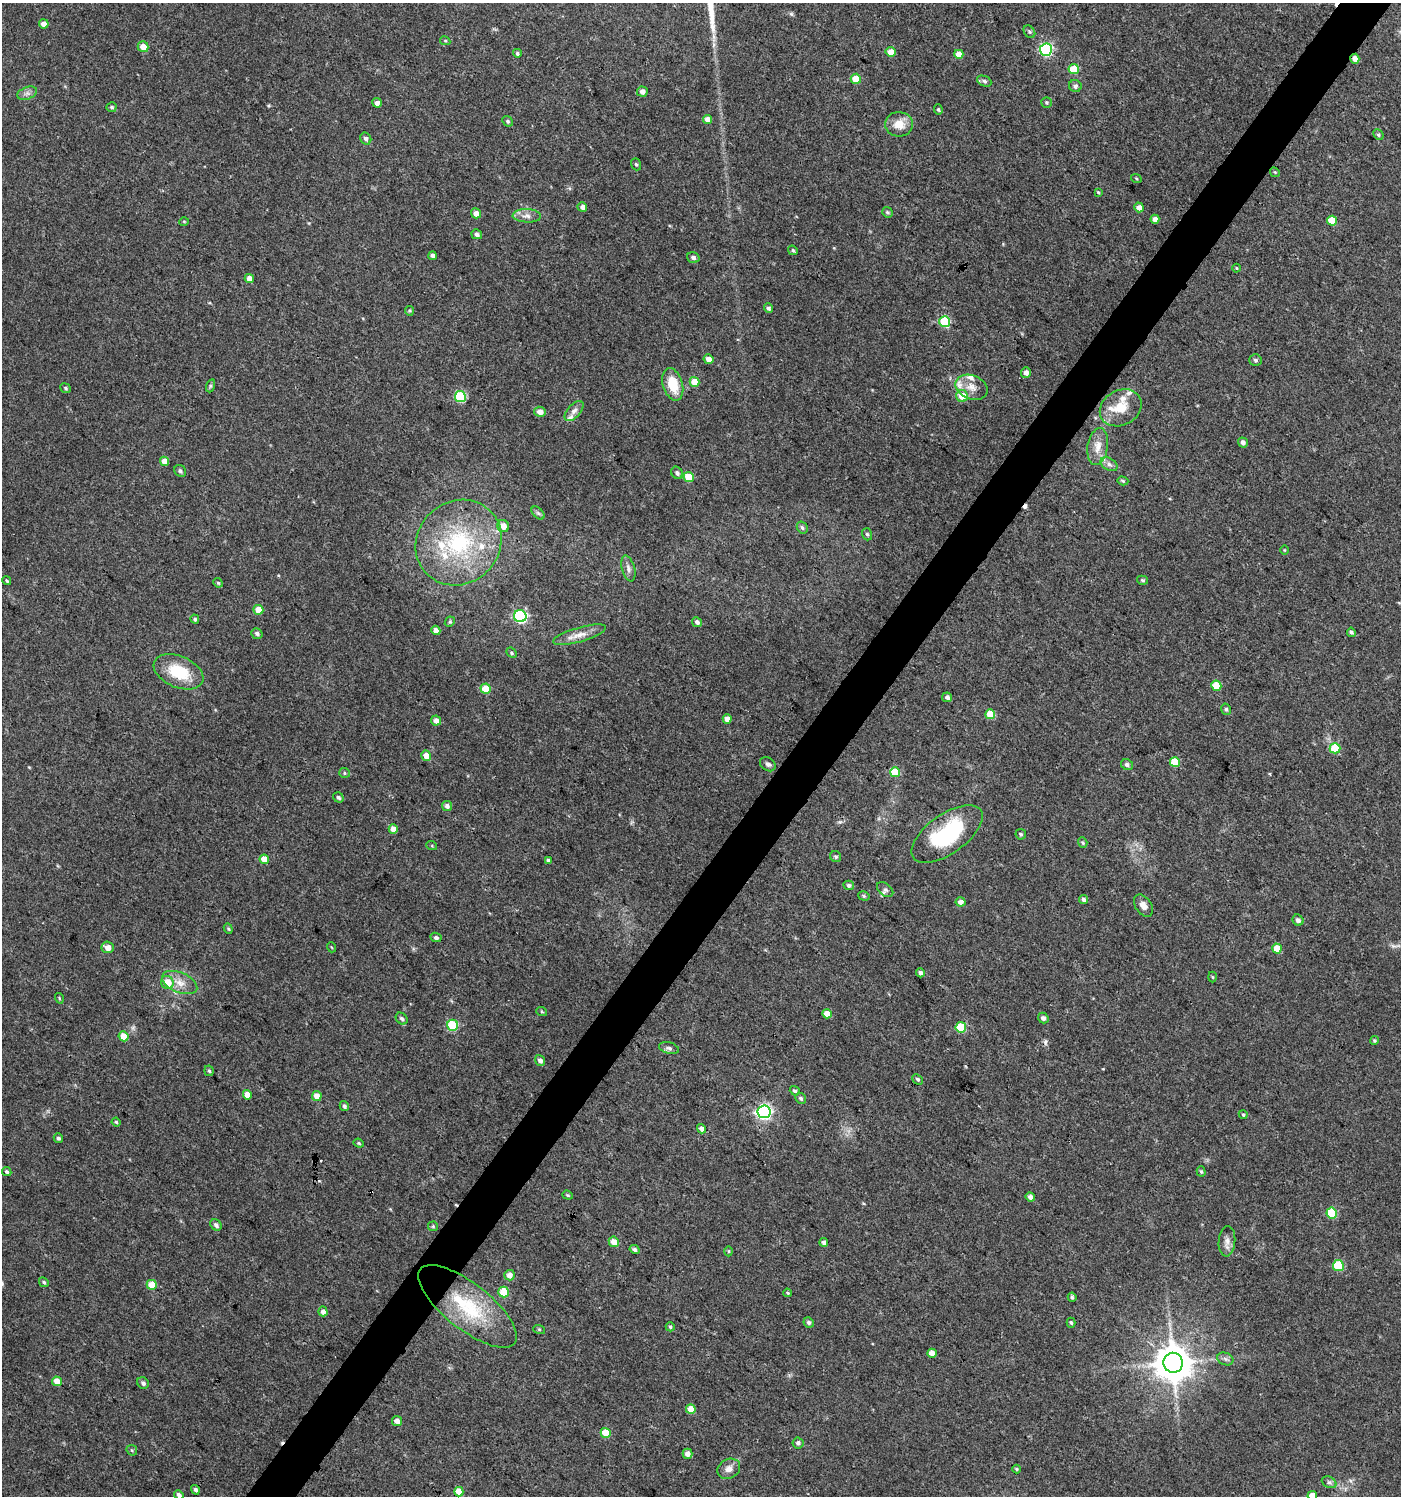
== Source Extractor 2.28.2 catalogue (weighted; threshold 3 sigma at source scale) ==
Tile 10 of 4 x 4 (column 2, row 3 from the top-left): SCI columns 1643-3041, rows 1496-2989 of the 6017 x 5984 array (HDU 1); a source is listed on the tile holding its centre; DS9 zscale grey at full resolution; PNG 1403 x 1498 px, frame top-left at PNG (2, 3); each listed source drawn as its Kron ellipse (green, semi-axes under 4 px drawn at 4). Shown black and unused: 4% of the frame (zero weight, under 3 of 4 exposures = <1% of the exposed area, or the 3 px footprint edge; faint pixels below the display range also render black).
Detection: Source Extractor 2.28.2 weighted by HDU 2 'WHT'; one run over the whole footprint, this tile lists its part. Background 0.0233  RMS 0.004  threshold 0.0179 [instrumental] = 3 sigma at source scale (4.5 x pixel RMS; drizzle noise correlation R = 1.50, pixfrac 1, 0.0396/0.0396 arcsec/px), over >= 5 px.
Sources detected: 210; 1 too faint to see at this stretch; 6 cosmic-ray / hot-pixel residue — neither listed nor drawn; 9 inside a brighter listed object's ellipse — not listed separately; the other 194 listed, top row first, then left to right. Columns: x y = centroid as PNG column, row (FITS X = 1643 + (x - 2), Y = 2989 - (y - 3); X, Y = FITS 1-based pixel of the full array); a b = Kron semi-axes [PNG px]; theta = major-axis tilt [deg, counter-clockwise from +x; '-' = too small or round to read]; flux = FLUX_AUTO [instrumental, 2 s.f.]
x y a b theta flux
44 24 4 4 - 3.4
1029 32 7 5 -55 0.7
445 41 5 4 - 0.46
143 47 5 5 - 4
1046 50 6 6 - 55
890 52 5 5 - 4.5
517 53 4 4 - 0.76
959 54 4 4 - 4.3
1355 59 5 4 - 2.4
1074 69 5 5 - 14
856 79 5 5 - 9.2
984 81 7 5 -24 1
1075 86 6 6 - 1.1
642 91 5 5 - 2
27 93 10 6 20 1.6
1046 102 5 5 - 0.64
377 103 5 4 - 2.1
112 107 5 5 - 0.73
938 109 5 4 - 0.57
707 119 4 4 - 2.8
508 121 6 4 -42 0.64
899 124 14 12 -4 5.2
1378 135 6 4 -47 0.68
366 139 6 5 - 1.2
636 164 6 4 -70 0.67
1275 172 5 4 - 0.49
1136 178 5 3 - 0.36
1098 192 3 3 - 0.46
582 207 5 4 - 2
1139 207 5 4 - 2.8
887 212 5 5 - 0.72
476 213 5 5 - 2.8
527 216 14 6 -3 2.4
1155 219 4 4 - 2.8
184 221 5 3 - 0.38
1332 221 5 5 - 7.7
477 234 5 5 - 1.2
793 250 5 4 - 0.7
432 256 4 4 - 1.3
693 257 6 5 - 1.2
1236 268 4 3 - 0.32
249 278 4 4 - 3
768 308 5 4 - 0.94
409 311 5 4 - 0.49
945 322 5 5 - 24
709 359 5 4 - 2.9
1256 360 6 6 - 0.95
1026 373 5 5 - 1.9
695 382 5 5 - 7.5
673 384 17 10 -73 9.7
210 386 7 4 71 0.69
972 387 17 12 -23 4.3
65 388 5 4 - 0.7
962 396 6 5 - 6.2
460 397 5 5 - 29
1121 408 22 17 29 9
574 411 12 6 48 1.9
540 412 5 5 - 2.7
1243 442 5 4 - 1.6
1098 446 18 10 81 4.7
164 461 5 4 - 3.9
1109 464 9 6 -31 1.5
180 471 6 5 - 0.95
677 473 6 5 - 1.1
689 477 5 5 - 10
1123 481 5 4 - 0.6
538 513 8 4 -44 0.86
503 526 6 6 - 3.9
802 527 6 5 - 0.86
867 534 6 5 - 0.8
459 543 45 41 44 47
1284 550 5 3 - 0.34
628 568 13 6 -75 1.7
1142 580 5 4 - 0.65
7 581 5 3 - 0.49
218 583 5 4 - 0.5
258 610 5 5 - 6
520 616 6 6 - 55
195 619 4 4 - 0.68
450 622 5 4 - 0.58
697 622 5 4 - 1.1
436 630 5 4 - 2.4
1351 632 4 4 - 0.82
257 633 6 5 - 1.1
580 635 27 7 16 4.2
511 653 6 4 -42 0.64
179 672 26 15 -23 15
1216 686 5 5 - 9.3
485 689 5 5 - 9.8
947 697 5 4 - 1.1
1226 709 6 4 -74 0.82
990 714 5 5 - 8.7
727 719 4 4 - 3.3
436 721 5 4 - 2.3
1335 748 5 5 - 12
426 756 5 4 - 4.4
1175 762 5 5 - 11
768 764 8 6 -35 1.2
1127 765 6 5 - 1.4
895 772 5 5 - 15
344 773 5 5 - 0.57
338 797 6 4 -34 0.97
447 806 5 5 - 1.4
393 829 4 4 - 4.1
947 834 41 19 36 34
1021 834 5 5 - 0.78
1083 843 5 4 - 0.6
432 846 5 3 - 0.38
836 857 6 5 - 0.73
264 859 5 4 - 6
548 860 4 3 - 0.64
849 885 5 5 - 0.9
885 890 9 6 -39 1.2
864 896 6 4 -17 0.64
1083 899 4 4 - 1.1
961 902 5 4 - 2.2
1143 906 12 8 -55 2.5
1298 920 6 5 - 1.4
228 929 5 4 - 0.52
436 937 6 4 -25 1.1
108 947 6 5 - 2.7
331 947 5 3 - 0.3
1277 949 5 4 - 6
920 973 4 4 - 1.1
1213 977 5 3 - 0.41
167 982 6 6 - 7.1
180 983 19 10 -23 4.7
59 998 5 3 - 0.37
542 1012 5 3 - 0.4
827 1014 5 4 - 3.8
1043 1018 5 5 - 1.2
402 1019 7 5 -44 0.93
453 1025 5 5 - 24
961 1027 5 5 - 14
124 1036 5 5 - 6.9
1374 1040 4 4 - 0.59
669 1048 10 5 -15 1.3
540 1060 6 4 -53 1.5
209 1071 5 4 - 0.61
918 1079 6 4 -40 0.73
795 1091 5 4 - 0.84
247 1095 5 4 - 4.6
317 1096 5 4 - 4.5
801 1098 5 5 - 0.91
344 1106 5 4 - 0.91
764 1112 6 6 - 99
1243 1115 4 3 - 0.56
116 1122 4 4 - 0.5
701 1129 5 4 - 1.7
58 1138 5 4 - 0.93
359 1143 5 4 - 0.48
1201 1171 5 4 - 0.58
7 1172 5 4 - 0.78
568 1195 5 4 - 0.53
1030 1197 5 4 - 1.8
1332 1213 5 5 - 19
216 1225 6 5 - 1.5
433 1226 5 5 - 0.51
1227 1241 15 8 85 2.6
614 1242 5 5 - 2.8
824 1242 4 4 - 1.1
635 1249 5 4 - 1
729 1251 5 3 - 0.43
1338 1266 5 5 - 21
510 1275 5 5 - 3.2
44 1282 5 4 - 0.62
152 1285 5 5 - 7.4
504 1292 5 5 - 8.1
787 1293 4 3 - 0.48
1072 1297 4 3 - 0.8
467 1306 60 23 -38 30
323 1311 5 4 - 2.1
809 1322 5 5 - 1
1071 1323 5 4 - 0.66
670 1327 4 4 - 0.66
539 1329 6 4 -18 0.47
932 1353 4 4 - 3.4
1225 1359 8 6 -21 1.3
1173 1363 10 9 - 1000
57 1381 5 4 - 4.7
143 1383 6 5 - 1
691 1409 5 4 - 4.1
397 1421 5 5 - 2.6
606 1433 5 5 - 8.5
798 1443 5 5 - 1.1
132 1450 6 4 -45 0.51
687 1454 5 5 - 2.2
729 1469 12 9 28 2.7
1017 1469 4 4 - 0.39
1329 1482 8 5 -28 1
195 1490 5 3 - 0.94
459 1492 5 4 - 5.1
179 1495 5 4 - 1.3
1312 1496 5 4 - 5
Overlapping masked pixels (flux is a lower limit): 2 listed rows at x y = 1355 59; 947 834
Isophote crosses this tile's border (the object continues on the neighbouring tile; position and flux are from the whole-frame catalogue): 2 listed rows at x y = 179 1495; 1312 1496